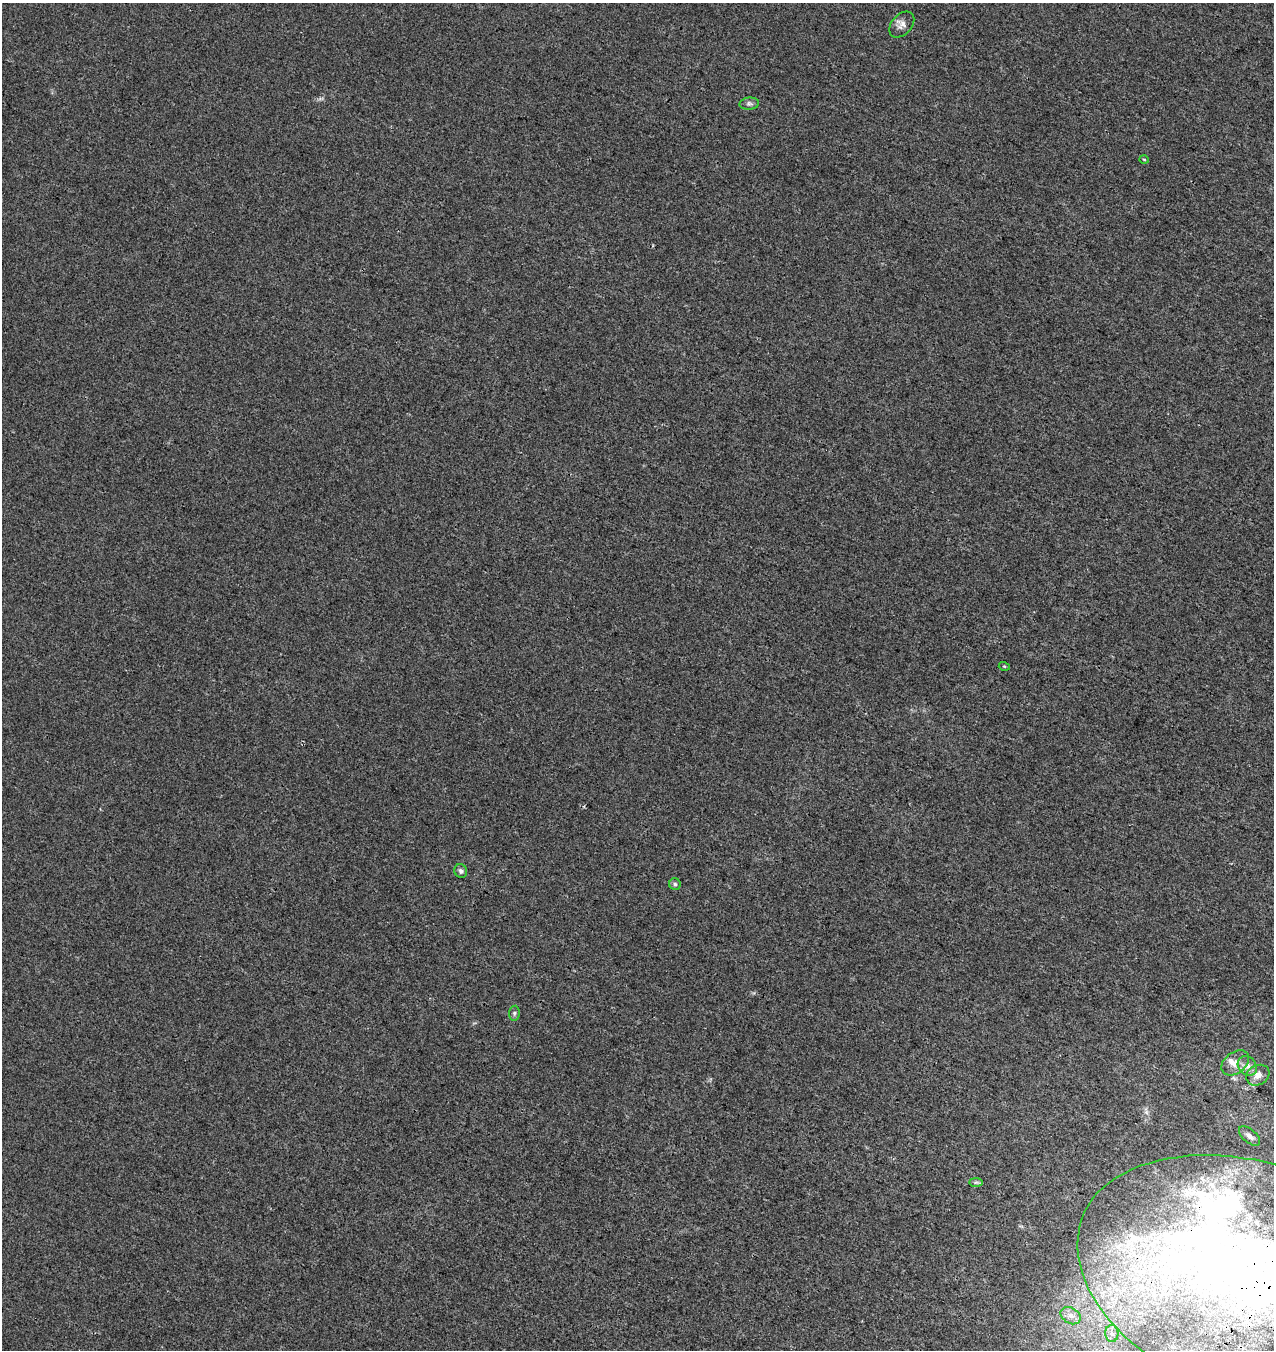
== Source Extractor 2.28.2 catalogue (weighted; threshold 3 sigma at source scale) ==
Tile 6 of 4 x 4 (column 2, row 2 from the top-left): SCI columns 1600-2871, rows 2836-4183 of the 5806 x 5664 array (HDU 1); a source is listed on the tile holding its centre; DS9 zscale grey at full resolution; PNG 1276 x 1352 px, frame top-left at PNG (2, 3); each listed source drawn as its Kron ellipse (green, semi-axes under 4 px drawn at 4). Shown black and unused: <1% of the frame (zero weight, under 3 of 4 exposures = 9% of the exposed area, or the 3 px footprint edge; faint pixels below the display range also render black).
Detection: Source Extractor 2.28.2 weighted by HDU 2 'WHT'; one run over the whole footprint, this tile lists its part. Background 0.00173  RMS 0.0029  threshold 0.013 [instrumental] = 3 sigma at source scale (4.5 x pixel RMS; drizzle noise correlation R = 1.50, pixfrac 1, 0.0396/0.0396 arcsec/px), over >= 5 px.
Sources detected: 21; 2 inside a brighter object's white glare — neither listed nor drawn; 4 inside a brighter listed object's ellipse — not listed separately; the other 15 listed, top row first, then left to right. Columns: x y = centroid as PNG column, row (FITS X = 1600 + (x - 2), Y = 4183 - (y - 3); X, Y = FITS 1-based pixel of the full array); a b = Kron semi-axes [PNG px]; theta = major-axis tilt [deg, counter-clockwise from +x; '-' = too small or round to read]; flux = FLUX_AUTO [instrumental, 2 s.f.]
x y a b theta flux
902 25 15 10 48 1.7
749 104 10 6 5 0.71
1144 159 5 3 - 0.23
1004 666 5 3 - 0.27
461 871 7 6 - 0.76
675 884 6 5 - 0.54
514 1013 7 5 82 0.56
1235 1063 15 10 38 2.5
1247 1066 10 8 -46 1.6
1258 1075 12 9 29 2
1249 1136 13 6 -40 1.4
976 1182 7 4 0 0.49
1263 1284 193 118 -20 210
1071 1316 11 8 -31 1.6
1112 1333 8 6 -86 1.2
Overlapping masked pixels (flux is a lower limit): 1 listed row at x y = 1263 1284
Isophote crosses this tile's border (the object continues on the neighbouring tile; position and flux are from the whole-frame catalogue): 1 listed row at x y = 1263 1284